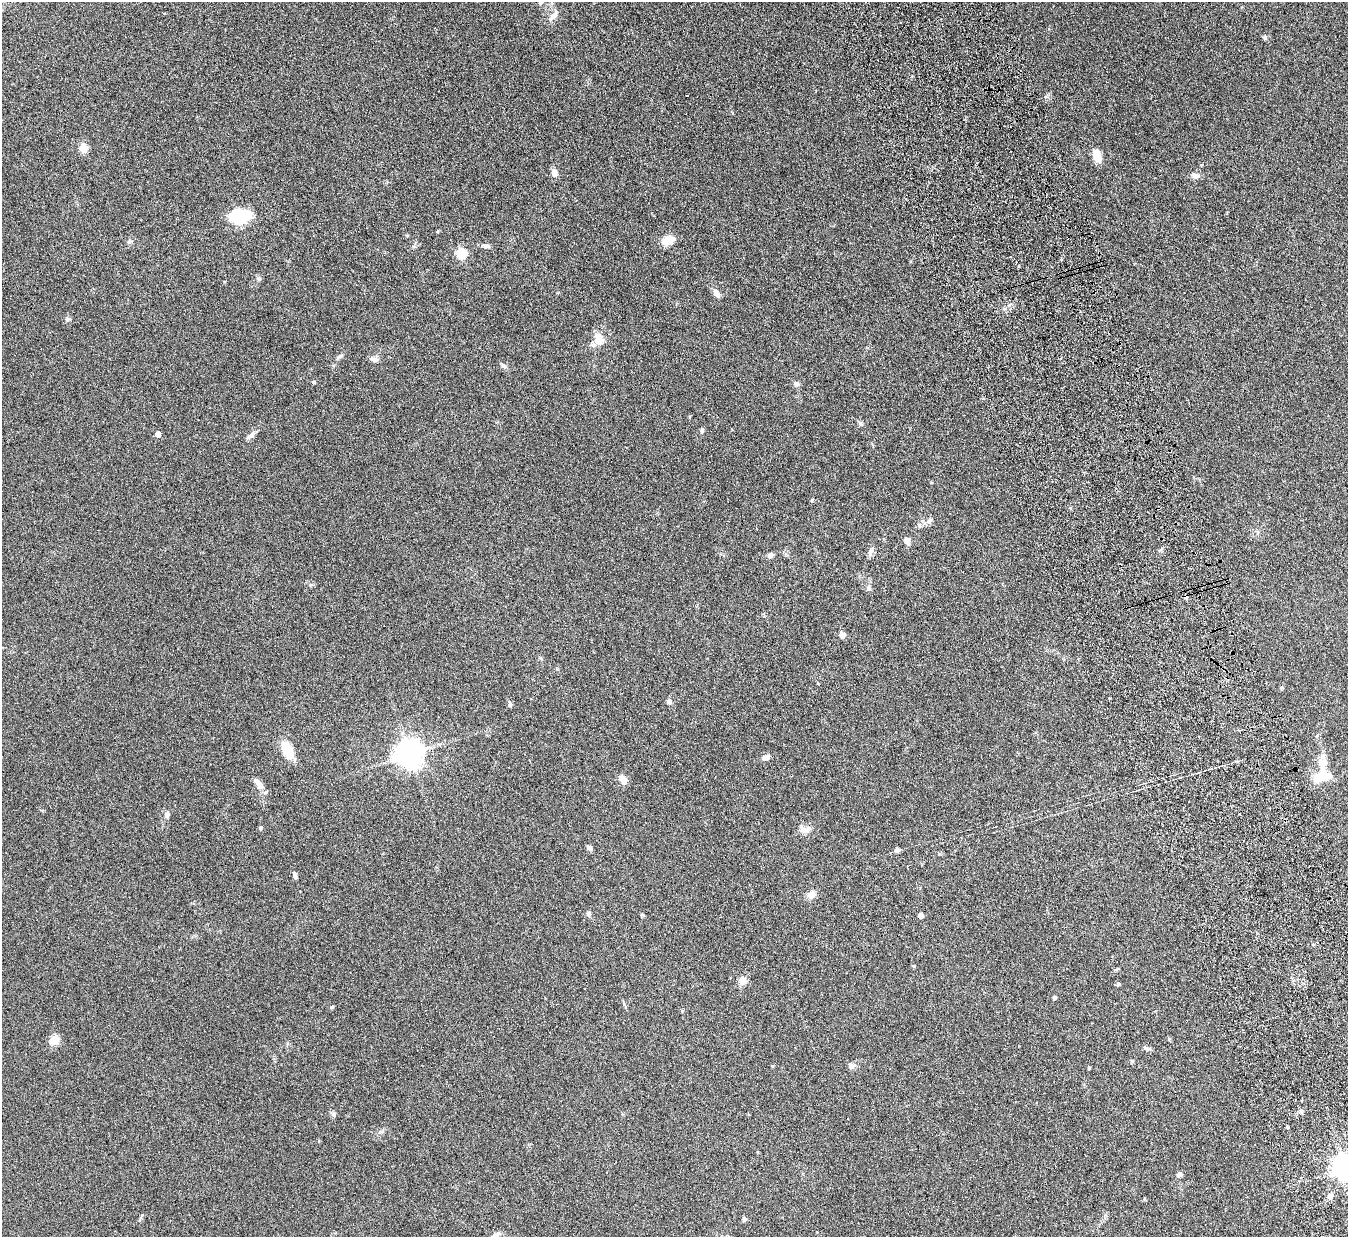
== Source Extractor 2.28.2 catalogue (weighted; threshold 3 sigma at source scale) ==
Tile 6 of 4 x 4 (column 2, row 2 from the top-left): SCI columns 1402-2747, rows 2644-3878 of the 5494 x 5412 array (HDU 1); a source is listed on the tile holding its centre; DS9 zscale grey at full resolution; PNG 1350 x 1239 px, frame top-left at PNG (2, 2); no overlay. Shown black and unused: <1% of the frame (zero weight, under 4 of 7 exposures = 3% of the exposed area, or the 3 px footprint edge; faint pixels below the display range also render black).
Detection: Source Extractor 2.28.2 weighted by HDU 2 'WHT'; one run over the whole footprint, this tile lists its part. Background 0.229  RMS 0.0072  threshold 0.0293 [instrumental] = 3 sigma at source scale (4.09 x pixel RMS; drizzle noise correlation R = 1.36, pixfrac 0.8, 0.05/0.05 arcsec/px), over >= 5 px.
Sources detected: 77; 1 inside a brighter object's white glare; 2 cosmic-ray / hot-pixel residue — not listed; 1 inside a brighter listed object's ellipse — not listed separately; the other 73 listed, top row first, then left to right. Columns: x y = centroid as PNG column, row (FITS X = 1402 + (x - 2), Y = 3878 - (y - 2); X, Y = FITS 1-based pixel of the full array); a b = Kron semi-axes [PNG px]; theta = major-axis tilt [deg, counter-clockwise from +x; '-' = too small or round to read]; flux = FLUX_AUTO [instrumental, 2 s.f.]
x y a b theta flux
553 16 18 7 43 3.7
1265 38 7 5 90 1.1
83 148 5 5 - 21
1097 156 14 8 -77 8.1
554 173 9 7 -72 3.5
1195 175 12 7 -5 2.4
240 216 14 8 6 59
437 231 4 3 - 0.66
668 240 14 10 22 8.1
129 241 6 5 - 1.2
486 246 10 6 -14 2.1
461 253 6 5 - 34
258 279 6 5 - 1.1
716 293 11 7 -58 3.3
67 319 7 5 18 1.3
599 339 18 11 -61 7.2
374 359 11 6 -16 2.5
504 366 8 5 -30 1.7
313 382 4 4 - 0.96
796 384 8 6 -8 1.8
861 424 7 4 -70 1
702 430 6 5 - 1.1
158 434 5 4 - 4.5
252 434 10 6 52 2.3
812 500 5 3 - 0.65
1070 508 5 3 - 0.61
929 521 8 6 72 1.9
919 525 6 4 -46 1
907 541 6 6 - 4.2
870 552 11 6 69 2.4
770 555 8 6 25 1.9
868 588 7 6 - 1.7
842 635 5 5 - 5
540 658 5 4 - 0.79
1281 687 5 5 - 0.86
669 701 7 6 - 1.8
510 704 8 5 74 1.2
288 752 17 9 -66 16
409 754 8 8 - 770
766 757 10 6 4 2.2
1322 776 23 16 28 15
623 780 11 8 -47 4.4
259 784 15 8 -57 4.8
167 814 9 6 80 1.9
260 828 4 4 - 1.1
805 830 14 8 6 4
589 847 8 5 -32 1.5
897 850 6 5 - 2.2
295 876 9 4 -78 1.6
811 894 10 8 34 4.4
588 914 7 6 - 1.5
920 915 4 4 - 3.4
913 966 5 4 - 0.7
743 980 10 9 - 4.1
1118 984 5 4 - 1.2
1054 997 4 4 - 1.3
332 1007 5 4 - 0.84
1169 1038 5 3 - 0.72
54 1040 9 8 - 9
1146 1048 7 4 -44 1.2
1132 1061 6 3 17 0.7
772 1066 4 3 - 0.66
852 1066 11 8 4 2.3
1089 1067 4 3 - 0.81
1301 1111 5 5 - 1.2
333 1114 7 6 - 1.6
1287 1127 5 3 - 0.6
1346 1167 8 8 - 630
1179 1174 5 5 - 2.8
1330 1196 6 6 - 4.3
1145 1198 4 3 - 0.56
744 1219 5 4 - 1.7
496 1235 14 7 24 3
Isophote crosses this tile's border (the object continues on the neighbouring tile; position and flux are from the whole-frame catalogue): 2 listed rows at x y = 1346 1167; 496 1235
Unlisted compact peaks at least as high as the median listed source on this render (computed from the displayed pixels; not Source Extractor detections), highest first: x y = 413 246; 340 356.